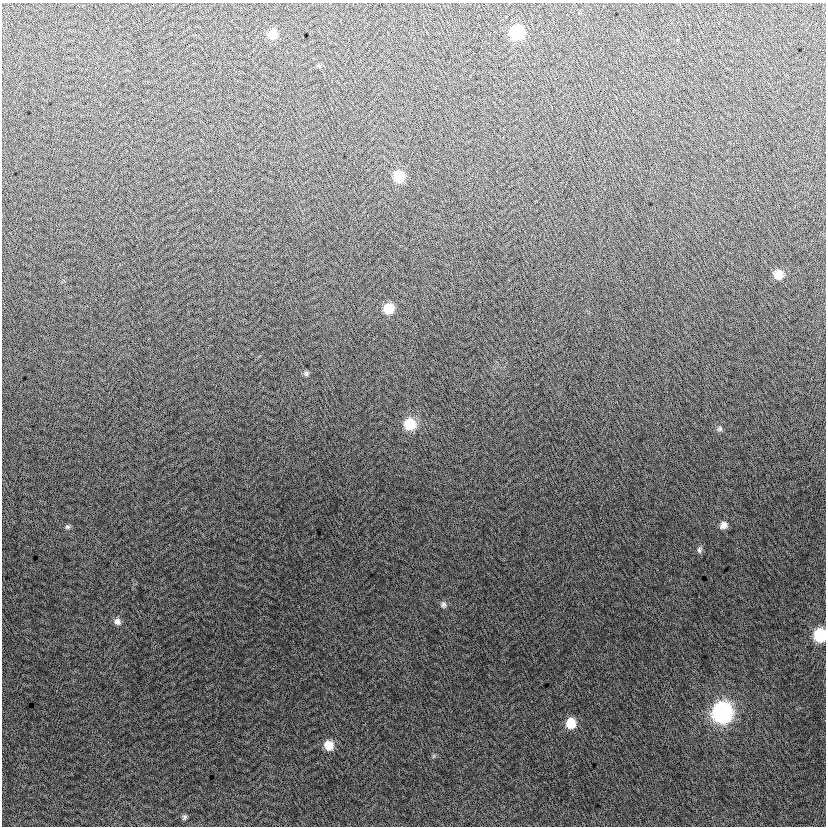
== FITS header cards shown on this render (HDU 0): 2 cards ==
NAXIS1  =                  824
NAXIS2  =                  824

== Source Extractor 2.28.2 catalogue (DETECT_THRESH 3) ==
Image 824 x 824 px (HDU 0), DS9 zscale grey, 1 PNG px = 1 image px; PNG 828 x 828 px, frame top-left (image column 1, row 824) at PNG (2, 3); no overlay
Background -4.21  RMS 13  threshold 38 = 3 sigma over >= 5 px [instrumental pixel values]
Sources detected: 20; all 20 listed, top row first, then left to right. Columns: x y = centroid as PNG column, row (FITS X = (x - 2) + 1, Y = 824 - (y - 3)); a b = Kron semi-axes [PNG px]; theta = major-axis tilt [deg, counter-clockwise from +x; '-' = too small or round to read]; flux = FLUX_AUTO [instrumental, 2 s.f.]
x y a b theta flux
517 32 9 9 - 61000
272 34 9 9 - 13000
318 66 6 4 18 1200
399 176 9 9 - 27000
778 274 8 8 - 13000
389 308 9 9 - 20000
306 373 7 7 - 2000
410 424 10 10 - 27000
720 429 7 7 - 2100
724 525 9 8 - 5300
67 527 7 6 - 1800
699 550 9 6 85 2600
443 605 9 8 - 3000
117 622 9 8 - 4000
820 635 9 8 - 53000
722 712 11 11 - 280000
571 723 9 9 - 19000
329 745 9 9 - 13000
434 756 6 4 71 1100
184 817 7 6 - 1900
At the frame edge (FLAGS 8, measured only in part): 1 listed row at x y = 820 635